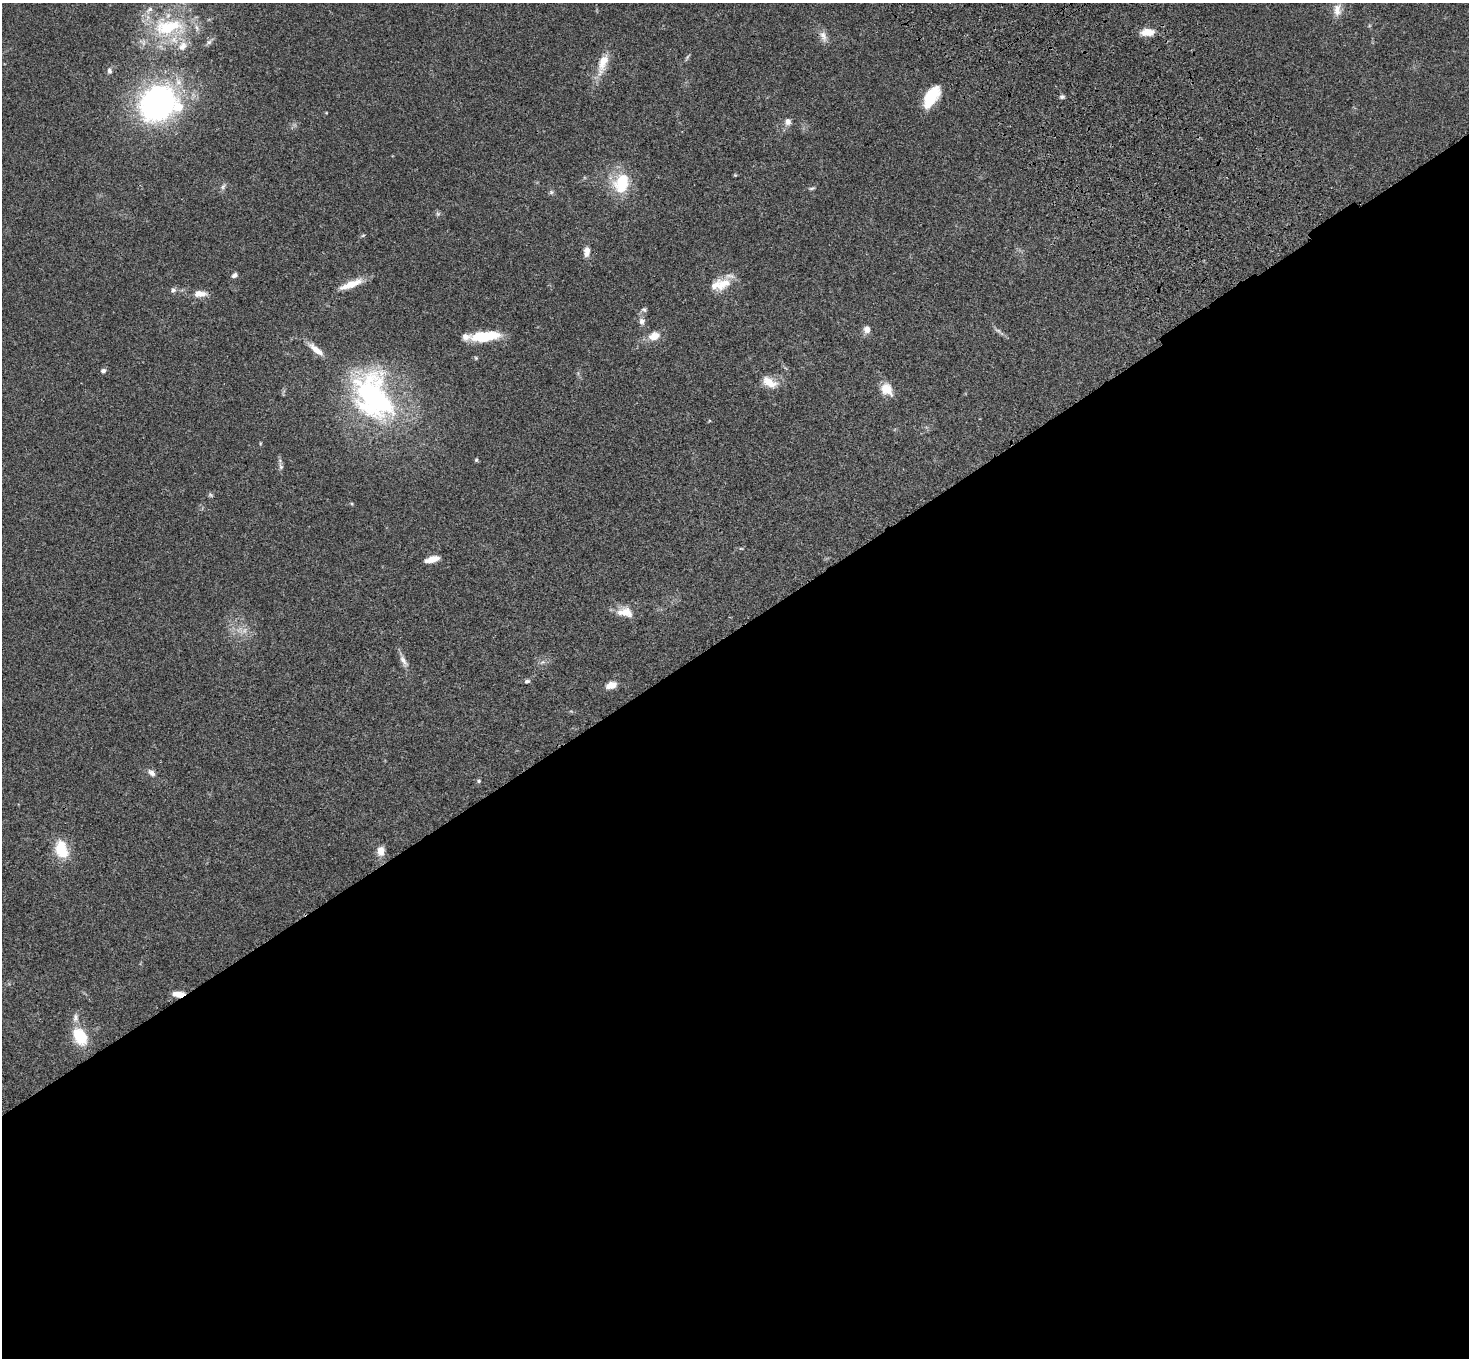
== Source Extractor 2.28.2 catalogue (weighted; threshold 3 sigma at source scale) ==
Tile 15 of 4 x 4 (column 3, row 4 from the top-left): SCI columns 3039-4505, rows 377-1732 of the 6075 x 6036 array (HDU 1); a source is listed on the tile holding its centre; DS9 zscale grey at full resolution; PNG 1471 x 1360 px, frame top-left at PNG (2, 3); no overlay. Shown black and unused: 54% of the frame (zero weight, under 3 of 4 exposures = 6% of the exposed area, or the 3 px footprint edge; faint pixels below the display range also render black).
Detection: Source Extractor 2.28.2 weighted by HDU 2 'WHT'; one run over the whole footprint, this tile lists its part. Background 0.0482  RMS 0.0054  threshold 0.0243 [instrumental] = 3 sigma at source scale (4.5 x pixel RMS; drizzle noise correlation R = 1.50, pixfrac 1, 0.05/0.05 arcsec/px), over >= 5 px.
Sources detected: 63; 1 too faint to see at this stretch — not listed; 8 inside a brighter listed object's ellipse — not listed separately; the other 54 listed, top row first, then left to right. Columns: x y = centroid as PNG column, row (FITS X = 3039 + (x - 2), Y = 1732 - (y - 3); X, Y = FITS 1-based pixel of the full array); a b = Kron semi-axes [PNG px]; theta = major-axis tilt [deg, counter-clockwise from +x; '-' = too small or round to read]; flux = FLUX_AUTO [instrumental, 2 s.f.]
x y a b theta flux
1337 10 17 11 87 5.2
168 27 52 26 4 44
1147 32 19 9 3 5.9
823 36 17 9 -69 3.8
209 42 14 6 42 1.7
687 57 11 4 58 0.97
602 64 33 12 72 9.9
109 71 8 6 -89 1.6
930 97 24 12 52 17
1062 97 7 5 10 1.1
157 102 41 34 42 130
788 122 9 8 - 2.7
735 175 4 4 - 0.51
621 183 26 20 73 21
223 186 10 5 53 1.5
812 188 8 4 25 0.86
551 192 7 6 - 1.1
438 214 6 6 - 1
363 235 6 3 19 0.58
587 252 13 8 86 3.6
234 275 7 5 37 1.5
351 284 31 8 21 8.4
724 284 23 14 33 9.4
173 290 8 6 21 1.4
200 294 16 8 0 5.1
644 309 8 6 -23 1.2
642 321 9 8 - 2.4
867 329 10 8 -88 2.9
998 331 11 5 -28 1.6
485 336 30 9 5 21
654 336 16 11 22 6
316 349 23 7 -40 5.9
476 358 5 5 - 0.64
103 371 7 6 - 1.4
769 382 21 11 -28 7.7
886 389 16 12 -48 7.7
374 398 50 33 -64 140
260 443 6 3 90 0.51
476 460 5 4 - 0.69
281 466 11 5 -75 1.7
210 495 8 5 -27 0.86
741 548 6 4 -1 0.55
432 559 14 6 14 5.6
625 612 22 12 -10 7.1
404 661 20 7 -62 3.5
542 662 9 5 25 1.5
527 681 7 5 16 1.2
611 685 11 7 15 5.3
151 773 11 7 -39 2.3
479 781 5 5 - 0.91
61 850 24 15 -70 14
380 851 12 9 89 4.6
178 994 13 6 -1 5.1
80 1036 21 14 -60 16
Overlapping masked pixels (flux is a lower limit): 2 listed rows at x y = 374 398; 178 994